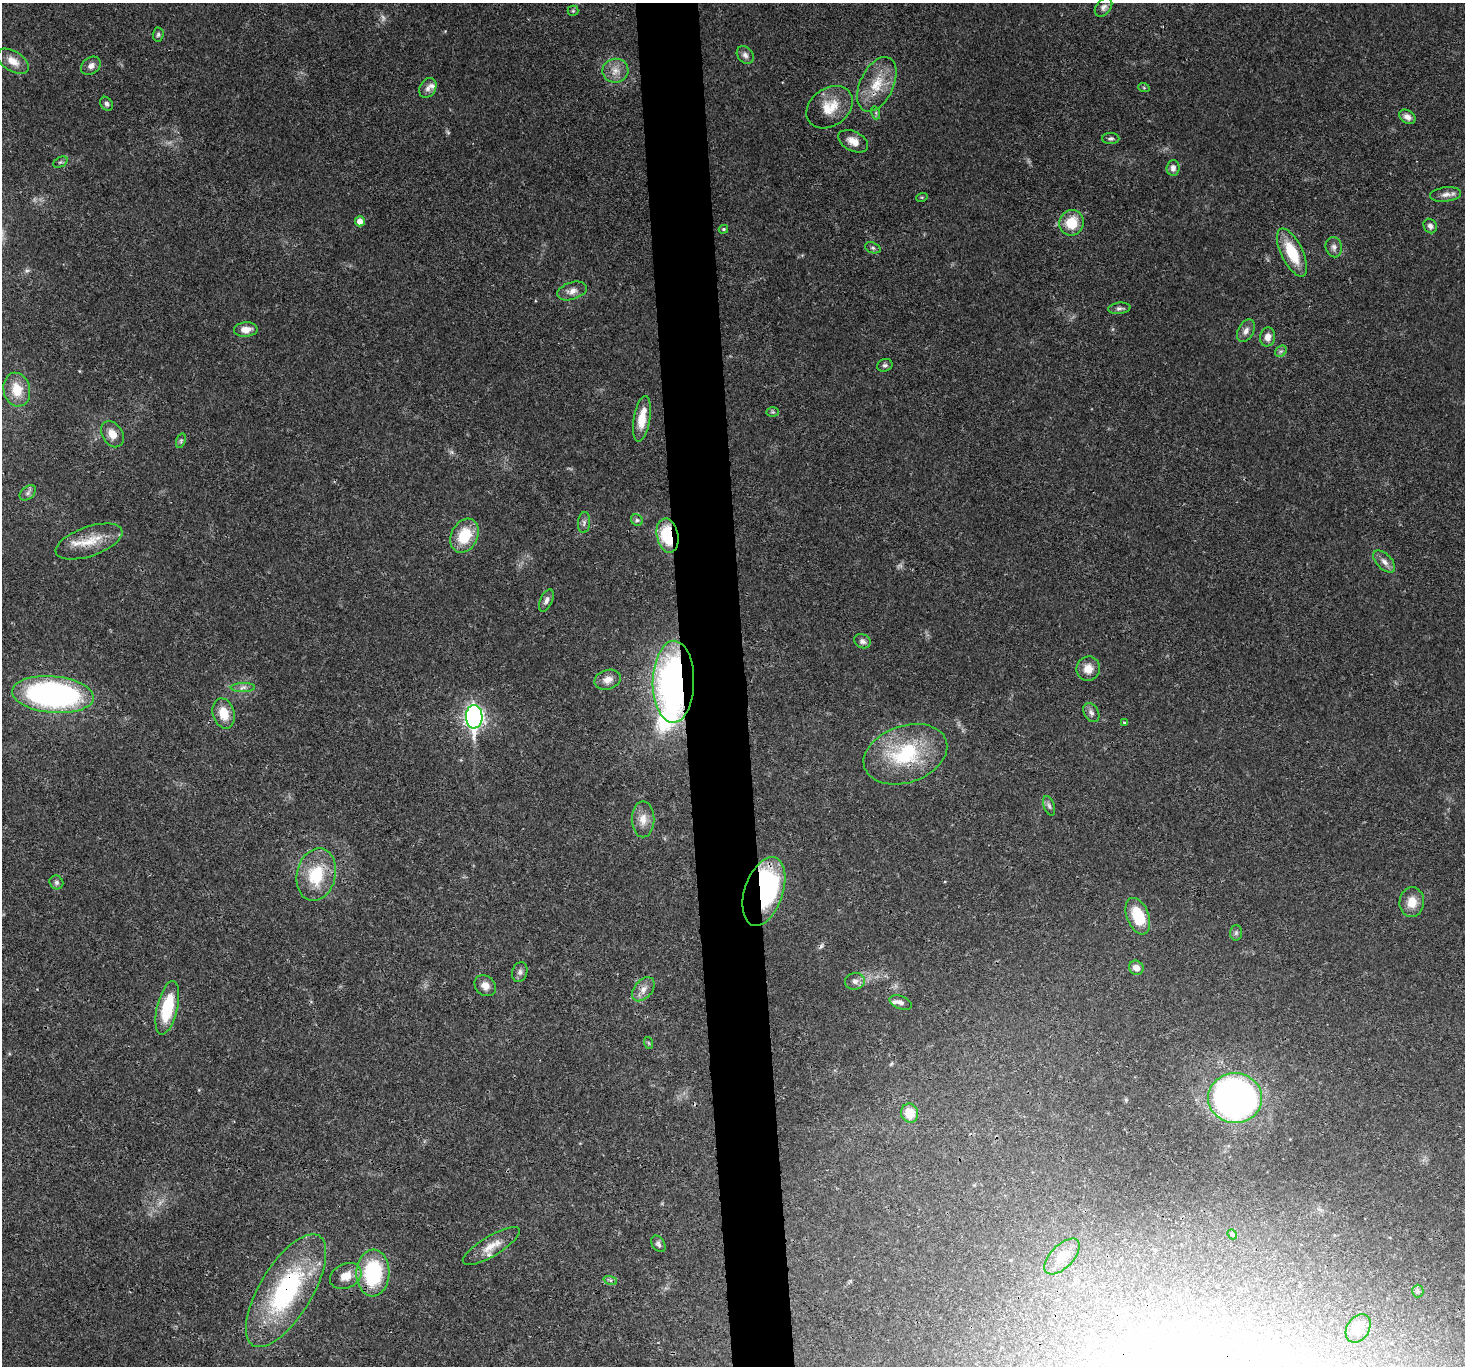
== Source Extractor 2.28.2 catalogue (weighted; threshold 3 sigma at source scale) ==
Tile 5 of 3 x 3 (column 2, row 2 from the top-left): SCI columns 1465-2927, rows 1512-2875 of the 4390 x 4366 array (HDU 1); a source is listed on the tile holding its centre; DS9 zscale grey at full resolution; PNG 1467 x 1368 px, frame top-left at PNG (2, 3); each listed source drawn as its Kron ellipse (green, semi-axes under 4 px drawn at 4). Shown black and unused: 4% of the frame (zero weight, under 3 of 4 exposures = <1% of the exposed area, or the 3 px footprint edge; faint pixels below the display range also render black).
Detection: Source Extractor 2.28.2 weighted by HDU 2 'WHT'; one run over the whole footprint, this tile lists its part. Background 0.0299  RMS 0.0024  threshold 0.0107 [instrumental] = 3 sigma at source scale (4.5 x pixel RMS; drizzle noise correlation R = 1.50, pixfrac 1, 0.05/0.05 arcsec/px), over >= 5 px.
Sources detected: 95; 2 too faint to see at this stretch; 1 inside a brighter object's white glare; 1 cosmic-ray / hot-pixel residue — neither listed nor drawn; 5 inside a brighter listed object's ellipse — not listed separately; the other 86 listed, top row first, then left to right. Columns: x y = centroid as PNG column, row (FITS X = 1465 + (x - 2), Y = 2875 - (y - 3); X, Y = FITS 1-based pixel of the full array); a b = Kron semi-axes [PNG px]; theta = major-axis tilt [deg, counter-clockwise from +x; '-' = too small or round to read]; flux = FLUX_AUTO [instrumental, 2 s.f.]
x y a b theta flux
1103 7 10 7 50 0.97
573 11 5 5 - 0.34
158 34 7 5 86 0.5
745 55 10 7 -48 1
13 61 17 10 -32 2.7
91 66 11 8 38 1.3
615 71 13 12 - 2.5
877 84 29 16 64 7
428 88 10 8 60 1.3
1144 88 6 3 -19 0.26
106 104 7 5 -57 0.64
830 107 25 18 36 5.9
876 113 6 4 -73 0.42
1407 117 9 6 -34 1.3
1111 138 8 5 0 0.58
853 141 16 9 -26 2.4
60 162 8 5 24 0.46
1173 168 8 6 88 1.2
1446 194 15 7 7 1.4
922 197 6 3 18 0.27
360 221 5 5 - 1.8
1072 223 13 12 - 5.7
1430 226 7 6 - 0.96
723 229 5 4 - 0.3
1334 247 10 8 -77 1
873 248 8 5 -19 0.54
1292 252 26 11 -64 9.1
572 291 15 8 18 1.7
1119 308 11 5 6 0.74
246 329 12 7 3 2.2
1246 331 12 7 62 1.4
1268 337 9 7 80 1.7
1281 351 6 5 - 0.51
885 365 8 6 20 0.57
17 390 17 13 -77 4.4
773 412 6 5 - 0.39
642 419 23 8 80 5.3
112 434 14 10 -57 2.6
181 441 7 4 71 0.41
28 493 9 6 41 0.73
637 520 6 5 - 0.47
584 523 10 6 85 0.77
667 535 17 10 -79 13
464 536 18 13 63 8.2
89 542 35 14 19 6.3
1384 562 13 7 -46 1.5
546 600 12 6 67 0.93
862 641 8 7 - 1
1088 669 12 11 - 2.7
608 680 13 9 17 2
673 682 41 21 89 74
243 688 12 4 1 0.88
53 695 41 18 -5 69
224 713 15 10 -74 4.3
1091 713 10 7 -59 0.9
474 717 11 8 -88 94
1125 723 4 4 - 0.27
905 754 43 28 19 19
1049 806 10 5 -70 0.71
643 819 18 11 90 2.7
316 875 26 19 77 11
56 882 7 6 - 0.64
764 891 36 19 71 42
1412 902 15 12 85 3.2
1138 916 19 11 -68 8.9
1236 933 7 6 - 0.58
1136 968 7 6 - 1.5
520 972 10 7 73 0.91
855 981 10 8 9 1.2
485 986 11 9 -42 1.8
643 989 14 9 49 1.8
901 1002 11 6 -21 0.96
167 1008 27 10 77 12
649 1043 6 3 -70 0.3
1235 1098 27 25 0 120
910 1113 9 8 - 4.9
1232 1234 5 4 - 0.47
658 1244 9 6 -54 0.68
491 1246 33 10 31 3.7
1062 1256 22 11 46 3.8
373 1273 23 16 87 19
346 1276 16 12 26 3
610 1280 7 4 -18 0.46
286 1291 64 26 59 36
1418 1291 6 5 - 0.53
1358 1328 15 11 58 3.5
Overlapping masked pixels (flux is a lower limit): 6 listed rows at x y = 830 107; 667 535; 673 682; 764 891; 373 1273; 286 1291